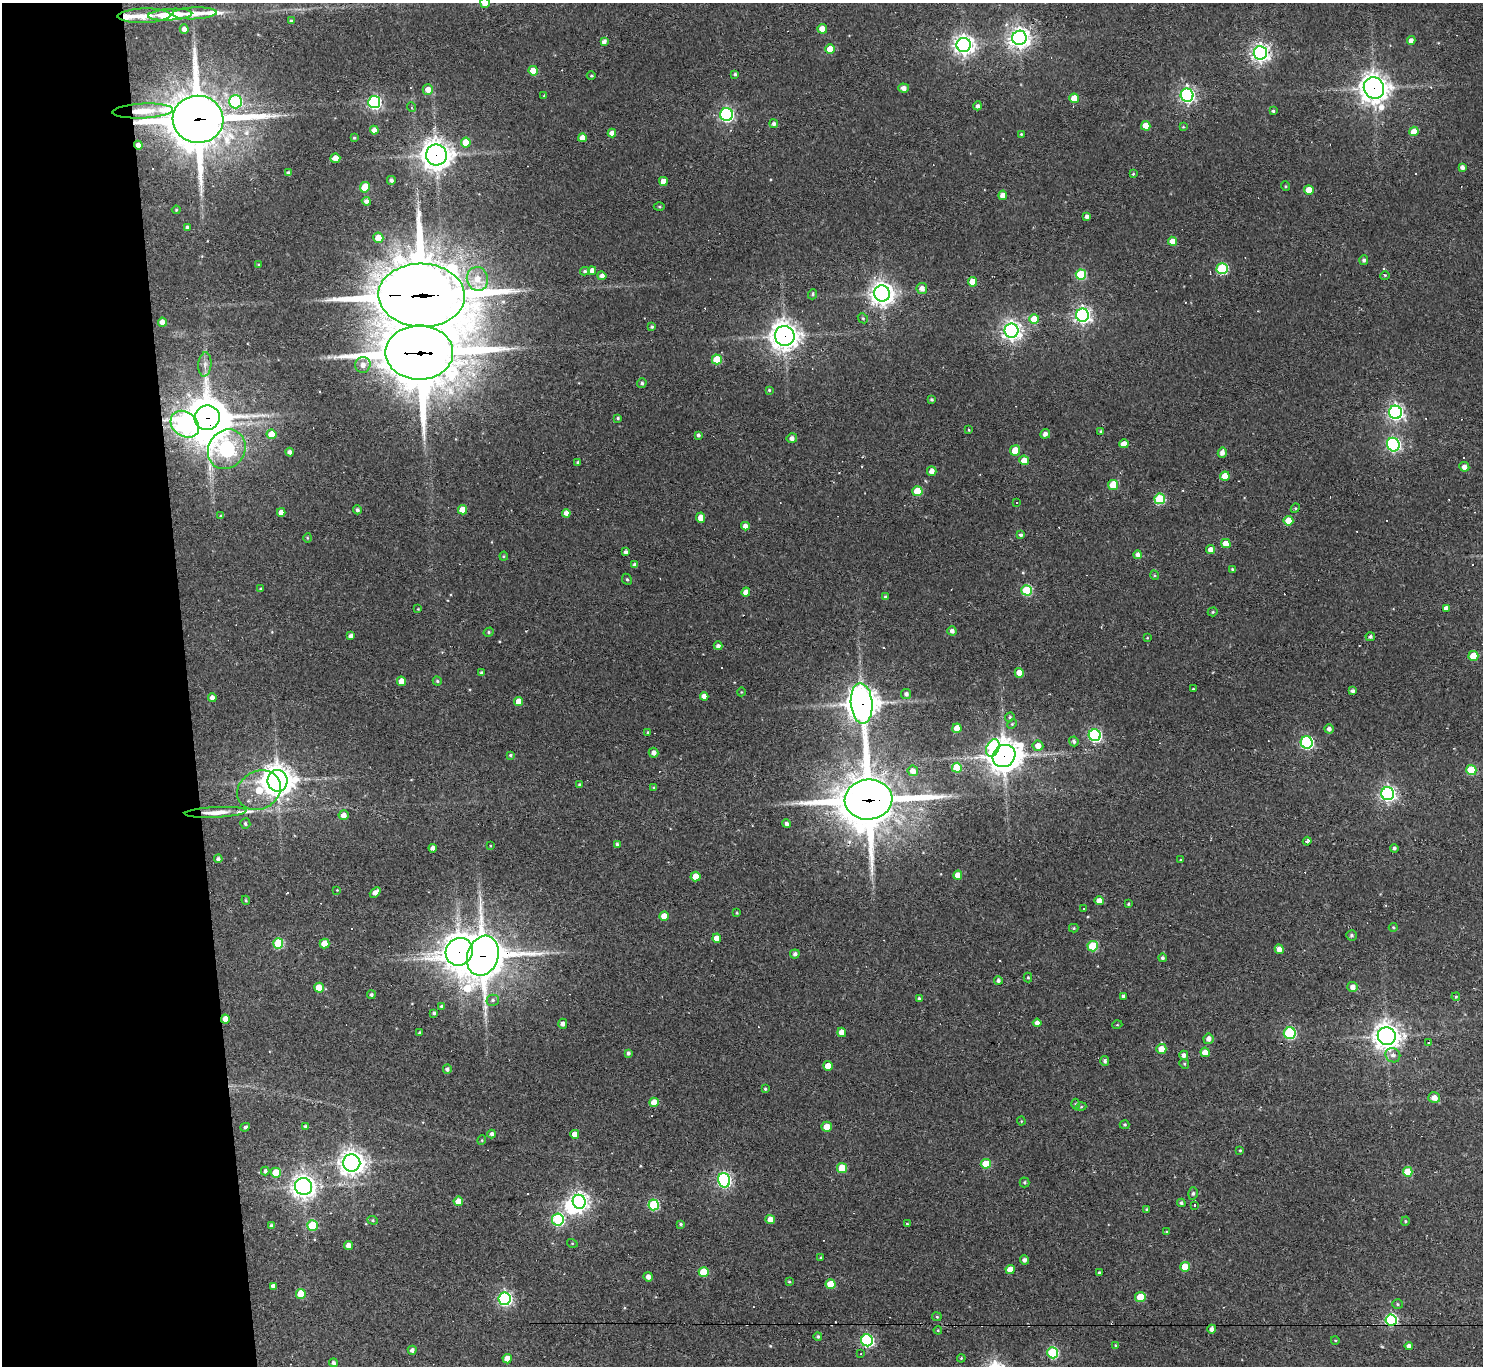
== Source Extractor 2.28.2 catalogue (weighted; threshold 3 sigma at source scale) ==
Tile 4 of 3 x 3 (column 1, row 2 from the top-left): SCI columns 1-1481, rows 1567-2930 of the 4443 x 4419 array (HDU 1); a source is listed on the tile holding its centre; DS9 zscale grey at full resolution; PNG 1485 x 1368 px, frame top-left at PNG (2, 3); each listed source drawn as its Kron ellipse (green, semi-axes under 4 px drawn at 4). Shown black and unused: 13% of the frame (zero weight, under 2 of 3 exposures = <1% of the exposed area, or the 3 px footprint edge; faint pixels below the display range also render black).
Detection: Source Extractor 2.28.2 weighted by HDU 2 'WHT'; one run over the whole footprint, this tile lists its part. Background 0.18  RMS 0.0085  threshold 0.0381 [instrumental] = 3 sigma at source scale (4.5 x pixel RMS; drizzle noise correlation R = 1.50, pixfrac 1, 0.05/0.05 arcsec/px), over >= 5 px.
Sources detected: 347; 2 inside a brighter object's white glare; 27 cosmic-ray / hot-pixel residue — neither listed nor drawn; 5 inside a brighter listed object's ellipse — not listed separately; the other 313 listed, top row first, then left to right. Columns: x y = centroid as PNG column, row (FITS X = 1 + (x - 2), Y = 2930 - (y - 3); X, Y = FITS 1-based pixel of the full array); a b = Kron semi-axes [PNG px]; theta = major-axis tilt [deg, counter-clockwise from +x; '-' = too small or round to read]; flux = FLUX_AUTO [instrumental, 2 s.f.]
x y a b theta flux
485 3 5 5 - 8.4
194 13 22 6 2 12
170 15 22 6 4 43
144 16 26 7 2 16
292 21 4 3 - 1.5
184 29 4 4 - 4.5
822 29 5 4 - 9.4
1019 38 7 7 - 560
604 41 4 3 - 3
1411 41 4 4 - 4.8
964 45 7 7 - 500
830 49 5 4 - 14
1260 53 7 6 - 390
533 71 5 4 - 15
735 74 3 3 - 1.6
591 76 4 3 - 0.86
904 88 5 4 - 4.2
1374 88 11 10 - 890
428 89 5 5 - 7
1187 95 6 6 - 240
544 96 4 3 - 0.77
1074 98 5 4 - 15
235 102 6 6 - 81
374 102 6 6 - 160
978 106 4 4 - 2.6
411 107 5 3 - 0.94
143 111 30 7 3 17
1273 111 3 3 - 1.5
726 115 6 6 - 170
198 119 25 23 -4 3500
774 124 4 4 - 2.7
1146 126 5 4 - 13
1183 127 4 4 - 0.81
374 130 4 4 - 4.7
1414 131 5 4 - 11
612 133 4 4 - 5.7
1021 134 3 3 - 0.84
354 138 3 3 - 0.88
582 138 4 4 - 7.1
466 142 5 5 - 17
138 145 4 4 - 4.2
436 155 10 10 - 930
335 158 5 4 - 8
1462 167 4 4 - 3.1
288 173 4 4 - 2.8
1133 174 4 3 - 0.96
391 180 4 4 - 2.3
663 181 4 4 - 9
1285 186 5 3 - 0.74
365 187 5 5 - 24
1309 190 5 5 - 12
1003 195 4 4 - 6.3
366 201 4 4 - 3.2
659 207 5 3 - 0.9
176 210 4 4 - 0.85
1087 216 4 4 - 2.6
187 227 4 3 - 1.8
378 238 5 5 - 11
1173 241 4 4 - 9.5
1364 260 5 4 - 1.9
259 265 3 3 - 1.1
1222 269 5 5 - 65
585 271 5 4 - 1.5
592 271 4 4 - 4.4
1081 274 5 5 - 48
1385 275 5 3 - 0.94
602 276 4 4 - 3.9
477 279 12 10 -74 11
973 282 5 4 - 16
922 288 5 5 - 5.4
882 293 8 8 - 660
813 294 5 4 - 1.5
422 295 43 31 -2 5500
1082 315 6 6 - 300
863 318 5 4 - 1.1
1034 319 5 5 - 19
162 322 4 4 - 6.5
652 327 3 3 - 1.7
1011 331 7 7 - 420
785 336 10 9 - 880
419 353 34 27 0 4800
717 359 5 5 - 29
205 364 12 6 85 4.5
363 365 8 7 - 5.7
642 383 5 4 - 1.9
769 390 4 4 - 0.91
931 400 3 3 - 1.2
1395 412 6 6 - 270
207 418 12 12 - 1900
618 418 4 3 - 1.1
185 424 15 12 -37 260
969 430 3 3 - 0.85
1101 432 4 4 - 1.5
272 434 5 5 - 15
1045 434 5 4 - 3
698 435 3 3 - 1.7
792 438 5 5 - 3.5
1124 444 4 4 - 7
1393 445 7 6 - 180
227 449 21 18 57 260
1015 450 5 5 - 14
290 452 4 4 - 3.1
1222 453 5 4 - 3.7
1024 460 5 4 - 10
578 462 3 3 - 1.6
1464 467 5 4 - 4.8
932 471 5 5 - 5.2
1225 476 5 4 - 13
1113 485 5 5 - 26
917 491 5 5 - 21
1160 499 5 5 - 62
1017 503 3 2 - 0.74
1295 508 5 4 - 1
357 510 4 4 - 2
462 510 5 4 - 11
281 512 4 4 - 5.7
566 513 4 4 - 4.9
221 516 4 3 - 0.99
701 518 5 4 - 7.9
1288 521 5 5 - 15
745 526 4 4 - 4.8
1021 535 4 4 - 1.7
307 538 5 3 - 0.78
1226 544 5 4 - 10
1211 550 4 4 - 6.1
626 552 4 3 - 2.4
1138 555 4 4 - 3.2
504 556 4 4 - 0.96
635 565 4 4 - 2.7
1232 569 3 3 - 0.98
1154 575 5 3 - 0.87
627 579 6 4 -66 1.3
260 589 4 3 - 1.1
1027 590 5 5 - 51
746 592 4 4 - 6.8
885 597 4 3 - 1.6
1446 608 4 4 - 4.4
418 609 3 3 - 0.64
1213 612 5 4 - 0.97
952 631 4 4 - 3.3
489 632 5 4 - 1.4
351 636 4 4 - 3.4
1370 637 4 4 - 1.9
1147 638 3 2 - 0.63
718 646 4 4 - 2.7
1473 656 5 5 - 20
482 673 4 3 - 1.9
1019 673 5 4 - 11
401 681 5 4 - 8.5
437 681 4 4 - 1.2
1193 689 3 2 - 0.69
1352 691 4 4 - 2.3
741 692 4 3 - 0.65
906 694 5 5 - 2.6
704 696 4 4 - 6.6
212 698 4 4 - 4
519 701 4 4 - 13
862 703 20 11 -85 1200
1010 717 5 4 - 1.1
1012 724 5 4 - 0.94
957 728 4 4 - 11
1329 729 4 4 - 2.9
648 732 4 3 - 1
1095 735 6 6 - 130
1074 741 5 4 - 2.2
1307 742 6 6 - 130
1038 746 5 5 - 6.9
993 748 9 6 67 55
653 753 5 4 - 3.6
510 755 4 4 - 1.4
1004 756 12 10 38 1300
957 768 5 5 - 29
1471 770 5 5 - 33
913 771 5 5 - 5.2
277 781 11 10 - 900
580 785 4 4 - 1.6
654 787 3 3 - 0.88
259 790 23 19 29 35
1388 794 6 6 - 260
868 800 24 20 5 3700
216 812 31 5 3 12
343 815 5 5 - 6.1
245 824 5 5 - 1.7
787 824 5 4 - 2.5
1307 841 4 3 - 2.9
617 844 3 3 - 1.7
490 846 3 2 - 0.6
433 848 4 4 - 4.4
1394 848 4 4 - 1.7
218 859 4 4 - 2.2
1180 860 3 2 - 1.1
958 875 4 4 - 8.7
696 876 5 5 - 12
337 890 2 2 - 0.5
375 892 6 4 42 4.4
246 900 4 4 - 0.88
1099 901 4 4 - 6.6
1128 904 4 3 - 0.89
1084 908 3 2 - 1.1
737 913 4 3 - 0.7
664 916 4 4 - 10
1393 927 4 4 - 0.95
1074 928 5 4 - 1
1351 935 5 5 - 1.7
717 938 4 4 - 9
278 943 5 5 - 52
325 943 5 5 - 15
1093 946 5 5 - 38
1279 949 4 4 - 4.9
459 952 14 13 - 1000
795 954 4 4 - 2.5
483 956 20 15 71 2400
1162 958 4 4 - 1.6
1028 977 5 4 - 0.9
998 981 4 4 - 2.3
1353 987 5 5 - 5
319 988 5 5 - 13
371 995 4 4 - 1.8
1123 996 4 3 - 1.8
1456 997 4 3 - 1.1
919 998 3 3 - 1.2
493 1000 6 5 - 2.2
441 1006 4 4 - 1.4
434 1013 4 4 - 1.8
225 1019 4 4 - 7.9
1037 1023 4 4 - 3.8
563 1024 5 4 - 3.8
1117 1025 5 3 - 0.64
842 1032 5 4 - 8
419 1033 3 3 - 1.1
1290 1033 6 6 - 92
1387 1036 9 9 - 840
1208 1039 5 5 - 4.1
1428 1043 3 2 - 1.4
1161 1049 5 5 - 10
1205 1052 5 4 - 9.7
628 1053 4 3 - 1.9
1184 1055 5 4 - 3.7
1393 1055 7 7 - 3.7
1105 1061 5 4 - 1.9
1184 1064 5 4 - 1.1
828 1066 5 4 - 12
447 1069 5 4 - 2.5
765 1089 3 3 - 1.2
1434 1098 6 5 - 6.7
654 1102 5 4 - 12
1075 1104 5 3 - 0.79
1081 1107 5 3 - 0.82
1021 1121 4 4 - 0.82
1125 1125 5 4 - 0.98
305 1126 4 3 - 1.6
245 1127 5 3 - 1.7
827 1127 5 5 - 11
492 1134 4 4 - 2.7
575 1134 4 4 - 8.9
482 1140 5 3 - 0.72
1240 1150 3 3 - 0.85
352 1163 8 8 - 700
986 1164 5 5 - 24
842 1168 5 5 - 28
265 1171 4 4 - 2.3
1408 1172 5 4 - 28
276 1173 5 5 - 19
724 1180 7 6 - 200
1025 1182 5 5 - 1.4
303 1186 8 8 - 570
1193 1193 6 5 - 1.5
458 1201 5 4 - 12
579 1202 7 6 - 360
1181 1203 4 4 - 1.8
654 1205 5 5 - 61
1195 1205 3 3 - 6.6
1147 1209 3 3 - 1
770 1219 4 4 - 8.4
373 1220 5 4 - 1.1
558 1220 6 6 - 100
1405 1221 5 4 - 1.1
681 1224 4 3 - 1.2
907 1224 3 2 - 0.65
312 1225 5 5 - 34
271 1226 4 3 - 1.7
1166 1232 4 4 - 0.82
572 1243 5 3 - 0.72
348 1245 4 4 - 5.6
821 1258 3 3 - 0.98
1024 1260 4 4 - 2.7
1185 1267 5 4 - 18
1010 1269 4 4 - 12
704 1272 5 5 - 28
1099 1272 3 3 - 0.92
648 1277 5 4 - 4.4
789 1282 3 3 - 0.97
831 1284 5 5 - 22
273 1286 4 4 - 3.5
301 1294 5 5 - 26
1140 1297 5 5 - 21
505 1299 6 6 - 180
1397 1304 5 5 - 1.2
937 1317 4 4 - 1
1391 1320 6 5 - 120
1212 1329 4 4 - 3.5
938 1330 4 3 - 0.8
818 1336 4 4 - 1.6
867 1340 6 6 - 120
1335 1340 4 3 - 0.73
1115 1345 4 4 - 0.78
1409 1346 4 4 - 3.4
412 1350 4 4 - 2.9
1053 1353 6 5 - 69
861 1354 3 2 - 0.49
961 1358 4 3 - 0.85
507 1359 4 4 - 10
333 1363 4 4 - 2.5
Overlapping masked pixels (flux is a lower limit): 20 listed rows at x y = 1019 38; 1374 88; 143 111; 198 119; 138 145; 436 155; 422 295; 785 336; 419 353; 207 418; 227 449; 862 703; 1004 756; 868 800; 216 812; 459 952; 483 956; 225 1019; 1391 1320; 1212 1329
Isophote crosses this tile's border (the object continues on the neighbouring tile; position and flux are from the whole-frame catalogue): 1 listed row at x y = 485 3